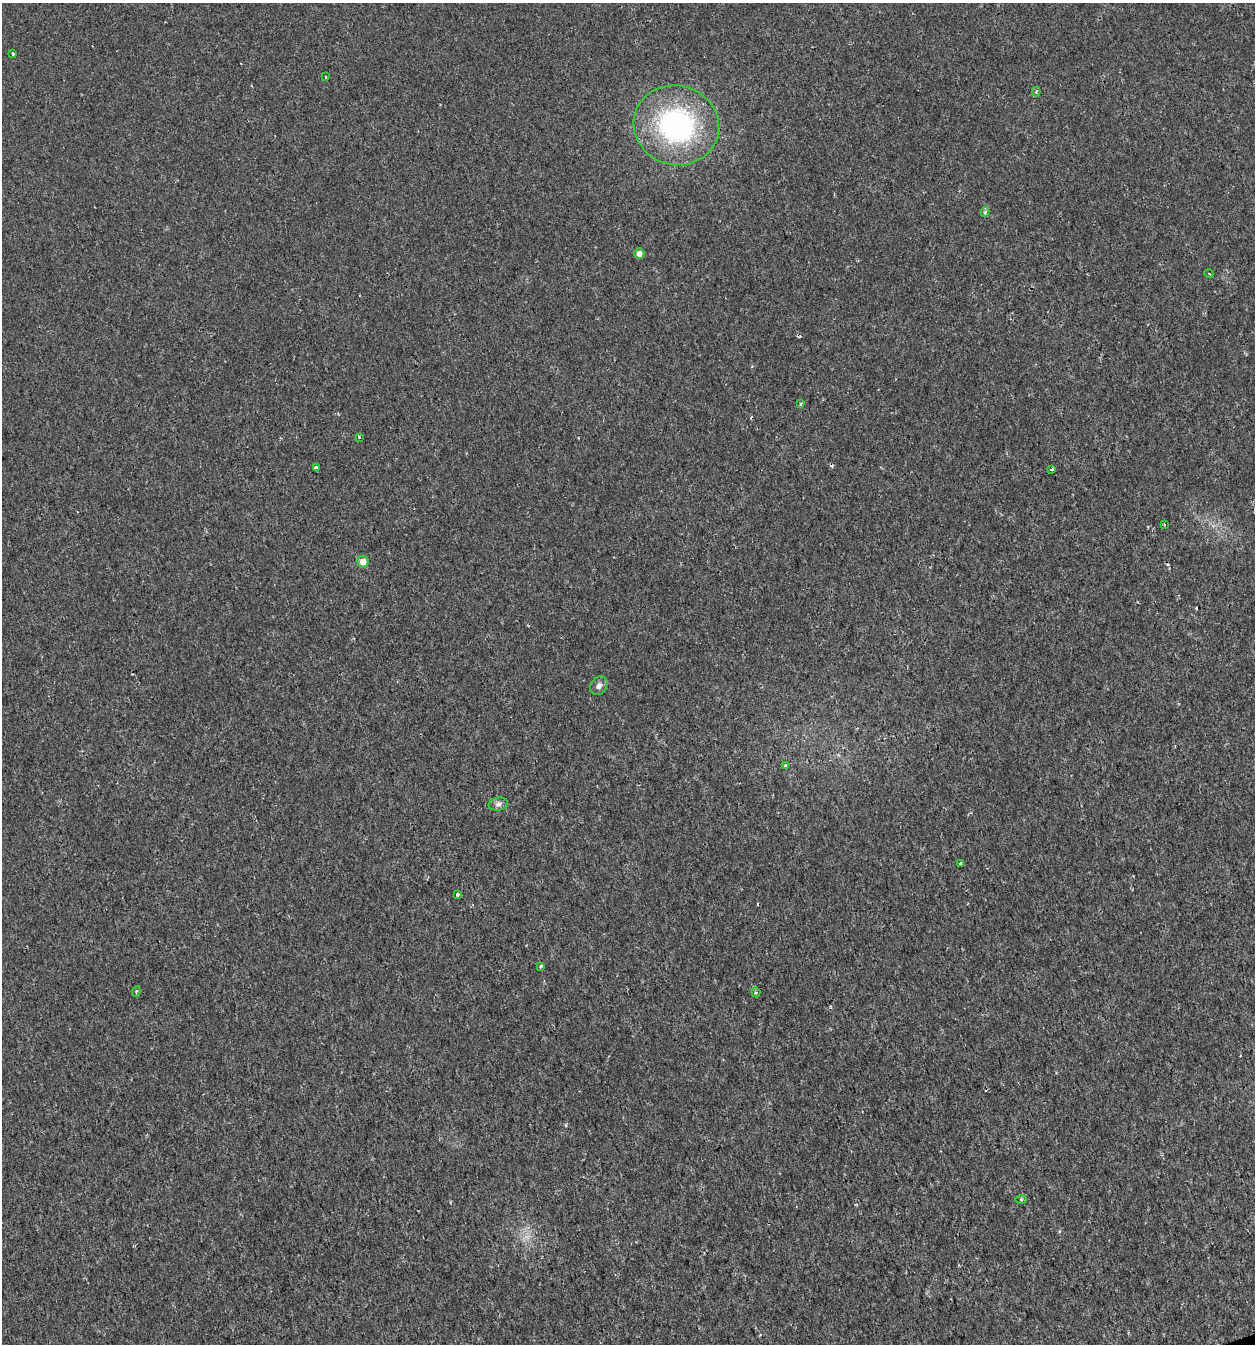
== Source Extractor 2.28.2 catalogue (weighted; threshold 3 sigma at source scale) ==
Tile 6 of 4 x 4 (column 2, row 2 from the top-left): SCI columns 1316-2568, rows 2686-4027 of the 5191 x 5369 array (HDU 1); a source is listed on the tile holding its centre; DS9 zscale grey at full resolution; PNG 1257 x 1346 px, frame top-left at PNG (2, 3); each listed source drawn as its Kron ellipse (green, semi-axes under 4 px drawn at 4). Shown black and unused: <1% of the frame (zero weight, under 2 of 3 exposures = <1% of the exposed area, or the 3 px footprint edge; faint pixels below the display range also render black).
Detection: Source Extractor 2.28.2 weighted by HDU 2 'WHT'; one run over the whole footprint, this tile lists its part. Background 0.00191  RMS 0.0017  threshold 0.00744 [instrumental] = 3 sigma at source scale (4.5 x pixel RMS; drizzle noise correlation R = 1.50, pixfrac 1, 0.0396/0.0396 arcsec/px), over >= 5 px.
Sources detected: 25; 3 cosmic-ray / hot-pixel residue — neither listed nor drawn; the other 22 listed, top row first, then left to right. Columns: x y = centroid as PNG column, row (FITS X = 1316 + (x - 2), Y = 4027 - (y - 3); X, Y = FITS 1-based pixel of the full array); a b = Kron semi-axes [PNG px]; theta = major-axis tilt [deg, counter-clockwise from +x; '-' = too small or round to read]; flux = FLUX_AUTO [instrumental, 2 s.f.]
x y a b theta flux
13 54 3 3 - 0.36
326 77 3 2 - 0.18
1036 92 5 4 - 0.23
676 125 43 39 -18 32
985 212 5 3 - 0.41
639 254 5 5 - 1.1
1209 274 4 3 - 0.17
801 404 3 3 - 0.36
359 437 3 2 - 0.26
316 468 4 3 - 1.6
1052 469 3 3 - 1.1
1164 525 3 2 - 0.15
363 562 5 5 - 1.5
599 686 10 8 54 0.8
786 765 3 3 - 0.51
498 804 10 6 10 0.6
961 863 3 3 - 0.6
458 894 3 3 - 0.99
541 967 4 3 - 0.48
136 991 5 4 - 0.25
756 992 5 4 - 0.3
1021 1199 6 4 0 0.21